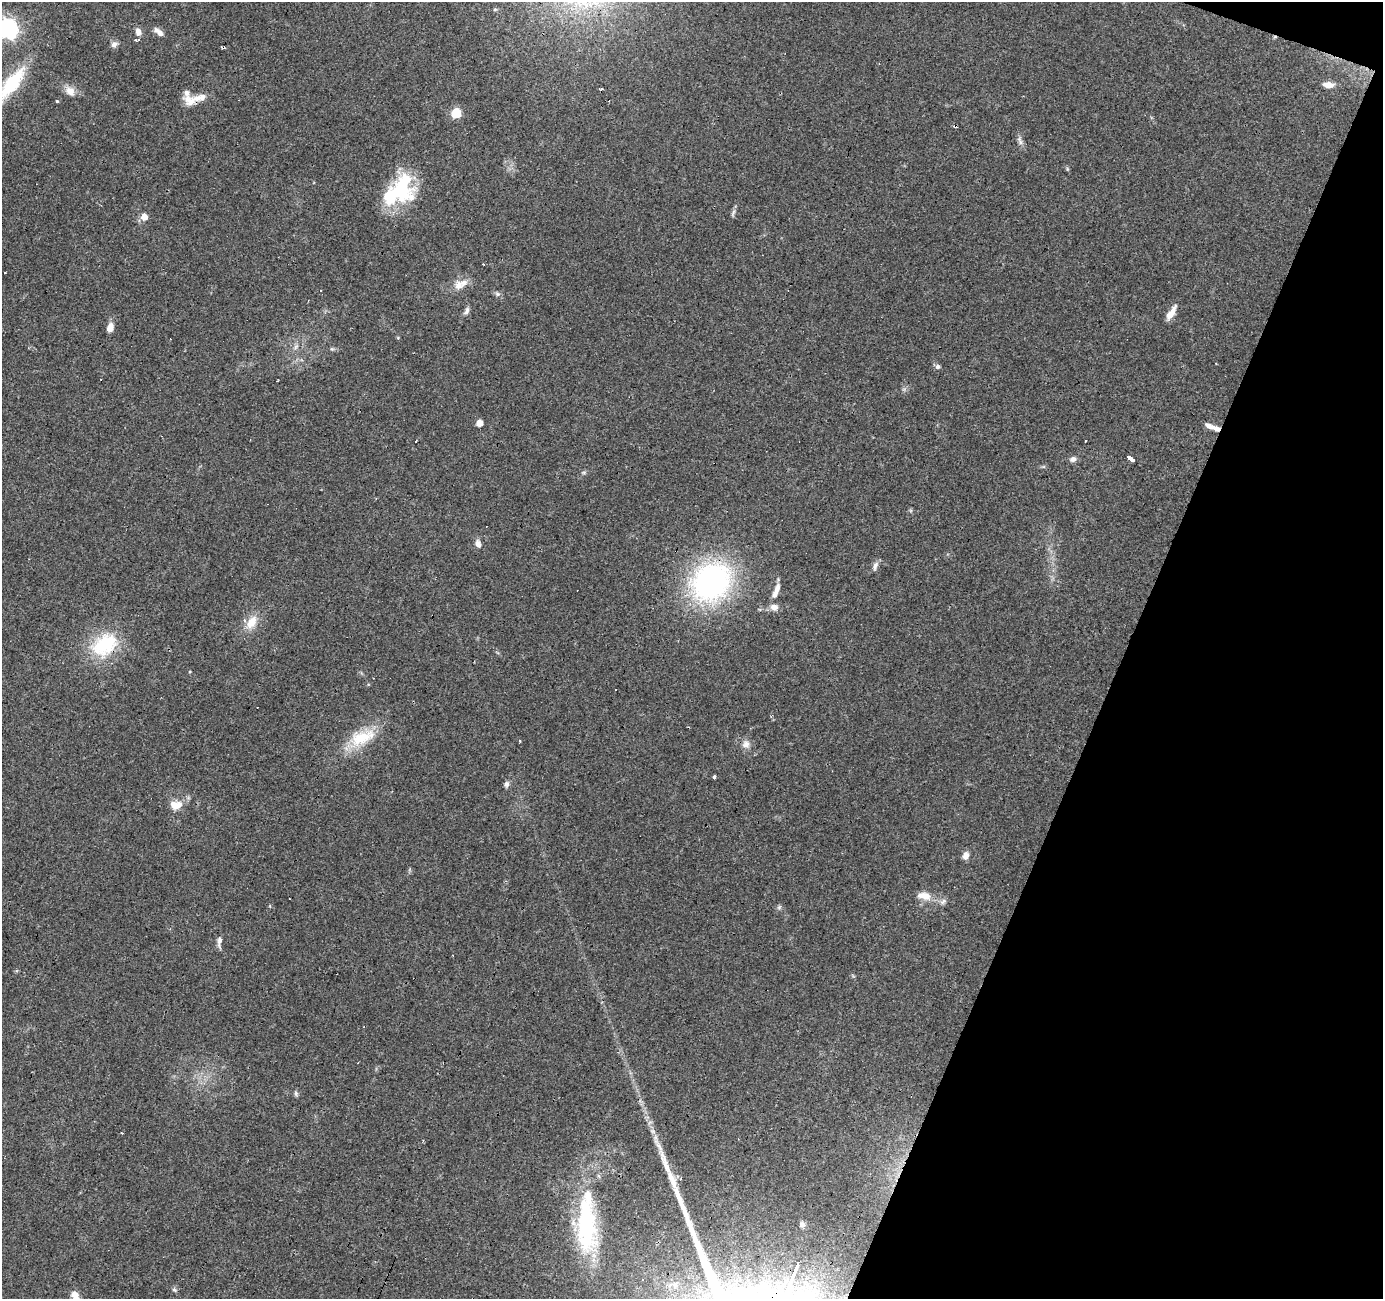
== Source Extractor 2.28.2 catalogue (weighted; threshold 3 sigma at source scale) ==
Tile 8 of 4 x 4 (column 4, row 2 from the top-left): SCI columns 4144-5524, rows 2800-4096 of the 5528 x 5664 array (HDU 1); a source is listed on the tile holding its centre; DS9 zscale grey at full resolution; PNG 1385 x 1301 px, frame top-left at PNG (2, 2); no overlay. Shown black and unused: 19% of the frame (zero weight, under 3 of 4 exposures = <1% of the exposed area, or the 3 px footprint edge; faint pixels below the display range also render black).
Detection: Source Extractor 2.28.2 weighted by HDU 2 'WHT'; one run over the whole footprint, this tile lists its part. Background 0.0703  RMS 0.0053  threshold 0.0239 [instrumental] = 3 sigma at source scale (4.5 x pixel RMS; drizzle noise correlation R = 1.50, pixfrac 1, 0.0396/0.0396 arcsec/px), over >= 5 px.
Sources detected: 73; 1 inside a brighter object's white glare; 13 cosmic-ray / hot-pixel residue — not listed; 6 inside a brighter listed object's ellipse — not listed separately; the other 53 listed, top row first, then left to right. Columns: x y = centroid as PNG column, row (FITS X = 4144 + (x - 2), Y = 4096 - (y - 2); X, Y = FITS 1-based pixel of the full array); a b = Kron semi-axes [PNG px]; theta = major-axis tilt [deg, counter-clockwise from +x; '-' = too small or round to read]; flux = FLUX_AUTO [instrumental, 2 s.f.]
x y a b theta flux
8 29 8 7 - 210
158 31 14 6 -40 2.8
138 32 10 8 -90 3.2
114 44 9 7 31 2.1
12 84 41 14 53 30
1328 85 14 7 -4 4.1
70 91 15 10 -42 4.4
57 101 4 3 - 0.76
190 101 18 14 -29 6.4
456 113 6 6 - 25
955 126 4 3 - 1.2
1020 141 15 5 -66 2.1
398 192 45 23 -2 32
733 212 11 4 67 1.3
144 217 6 6 - 4.5
459 285 13 11 -80 4.5
498 294 7 6 - 1.2
467 311 10 6 63 1.8
1171 313 16 6 57 5.6
110 328 10 6 73 4.5
296 346 8 5 58 1.4
938 366 7 6 - 1.5
479 423 5 4 - 5.5
1209 426 15 5 -24 3
416 441 3 2 - 0.99
1130 458 6 3 -37 47
1073 459 9 7 19 2
478 544 10 7 -76 2.5
875 566 11 6 66 2.2
711 582 35 28 45 140
775 594 13 7 68 3.1
774 607 10 8 -9 3.3
251 622 20 12 57 8.5
104 645 38 28 35 30
361 738 37 18 23 20
746 744 11 8 85 3.1
714 777 4 3 - 1
507 784 8 7 - 1.5
176 805 16 10 -2 6.2
966 856 9 7 74 3.1
924 896 19 10 -12 6.5
943 902 10 6 37 1.8
779 907 7 5 45 1
219 941 13 6 80 2.4
296 1093 7 5 -89 1
121 1133 3 2 - 0.62
655 1137 7 4 -72 1.5
802 1224 6 6 - 1.8
586 1225 74 25 -87 69
642 1279 3 3 - 1.1
674 1284 16 7 7 5.1
174 1290 7 4 -31 0.86
75 1296 14 9 -62 3.8
Overlapping masked pixels (flux is a lower limit): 3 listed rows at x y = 955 126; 711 582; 104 645
Isophote crosses this tile's border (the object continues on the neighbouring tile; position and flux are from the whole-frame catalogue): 3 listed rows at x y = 8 29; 12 84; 75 1296